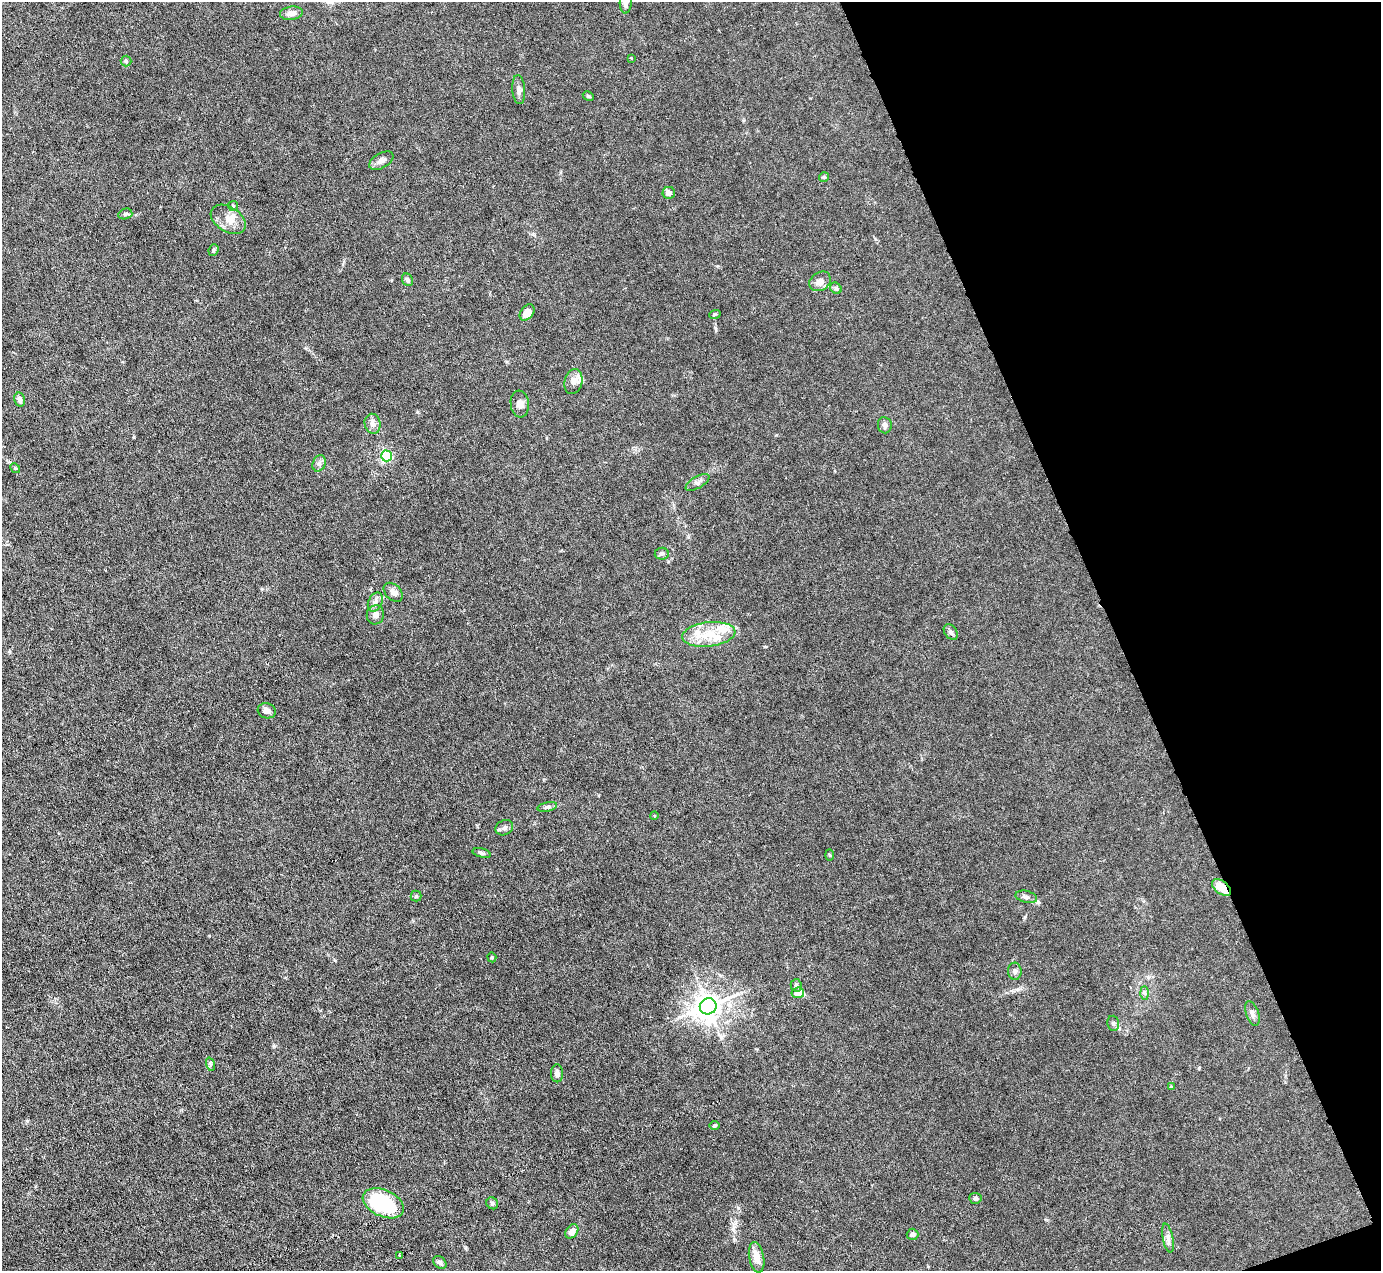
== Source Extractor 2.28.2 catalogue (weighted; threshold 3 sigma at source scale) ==
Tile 12 of 4 x 4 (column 4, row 3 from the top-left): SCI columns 4138-5516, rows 1547-2815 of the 5516 x 5500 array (HDU 1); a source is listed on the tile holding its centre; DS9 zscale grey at full resolution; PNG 1383 x 1273 px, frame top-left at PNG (2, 2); each listed source drawn as its Kron ellipse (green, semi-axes under 4 px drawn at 4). Shown black and unused: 19% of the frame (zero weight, under 3 of 6 exposures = <1% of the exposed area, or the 3 px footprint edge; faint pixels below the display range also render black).
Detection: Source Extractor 2.28.2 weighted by HDU 2 'WHT'; one run over the whole footprint, this tile lists its part. Background 0.0209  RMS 0.0027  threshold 0.0112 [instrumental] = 3 sigma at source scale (4.09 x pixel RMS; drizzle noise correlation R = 1.36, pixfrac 0.8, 0.05/0.05 arcsec/px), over >= 5 px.
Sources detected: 69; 1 inside a brighter object's white glare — neither listed nor drawn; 5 inside a brighter listed object's ellipse — not listed separately; the other 63 listed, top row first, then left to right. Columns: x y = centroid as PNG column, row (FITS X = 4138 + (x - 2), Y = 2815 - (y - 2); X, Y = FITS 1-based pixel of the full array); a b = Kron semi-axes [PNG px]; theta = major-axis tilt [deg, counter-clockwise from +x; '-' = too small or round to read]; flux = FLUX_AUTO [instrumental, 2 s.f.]
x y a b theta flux
626 2 11 6 87 1.3
291 13 11 6 7 1.6
631 58 3 2 - 0.19
126 61 5 5 - 0.41
519 90 14 6 -86 1.1
588 96 6 4 -29 0.34
381 161 13 7 30 1.3
824 177 5 5 - 0.34
669 193 6 6 - 1
233 206 5 5 - 0.33
125 214 7 5 14 0.52
228 219 19 12 -32 3.1
213 250 6 5 - 0.44
407 280 6 5 - 0.56
820 281 11 9 36 1.6
836 288 6 5 - 0.43
527 312 9 6 53 2.6
715 314 6 3 19 0.3
573 381 12 9 76 1.6
20 399 7 5 -74 1
520 404 13 9 -83 1.5
373 424 10 8 -76 1.2
885 425 8 7 - 0.88
387 456 5 5 - 31
319 463 8 6 67 0.78
15 468 5 4 - 0.29
698 482 13 6 30 0.85
662 554 7 6 - 0.71
393 592 11 7 -44 1.3
375 602 10 7 64 1
375 615 9 8 - 1.2
951 632 9 6 -54 0.72
709 634 27 12 7 6.5
267 711 9 7 -18 1.4
547 807 10 4 13 0.62
654 815 4 3 - 0.2
504 828 9 7 25 0.84
482 853 9 4 -14 0.55
829 855 5 3 - 0.24
1222 888 11 6 -38 4.5
416 896 5 5 - 0.39
1026 897 11 6 -13 0.83
492 957 5 4 - 0.31
1015 971 8 7 - 0.82
796 985 6 5 - 0.53
798 993 6 5 - 2.1
1144 993 6 4 -88 0.48
708 1006 8 8 - 300
1252 1014 13 6 -73 1
1113 1023 8 5 -76 0.54
210 1064 7 4 -72 0.44
557 1073 9 6 -89 0.99
1171 1086 4 3 - 0.53
715 1126 5 4 - 0.37
975 1198 6 5 - 0.74
383 1203 22 13 -24 23
492 1203 6 5 - 0.57
572 1231 8 5 54 1.8
913 1234 6 6 - 0.64
1168 1238 15 5 -78 1.1
400 1255 3 2 - 0.27
757 1257 15 7 -79 2.9
440 1262 7 5 -42 0.69
Overlapping masked pixels (flux is a lower limit): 1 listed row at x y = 1222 888
Isophote crosses this tile's border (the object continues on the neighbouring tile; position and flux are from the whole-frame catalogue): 1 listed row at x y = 626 2
Unlisted compact peaks at least as high as the median listed source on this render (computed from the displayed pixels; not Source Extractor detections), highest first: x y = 274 1046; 738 1208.